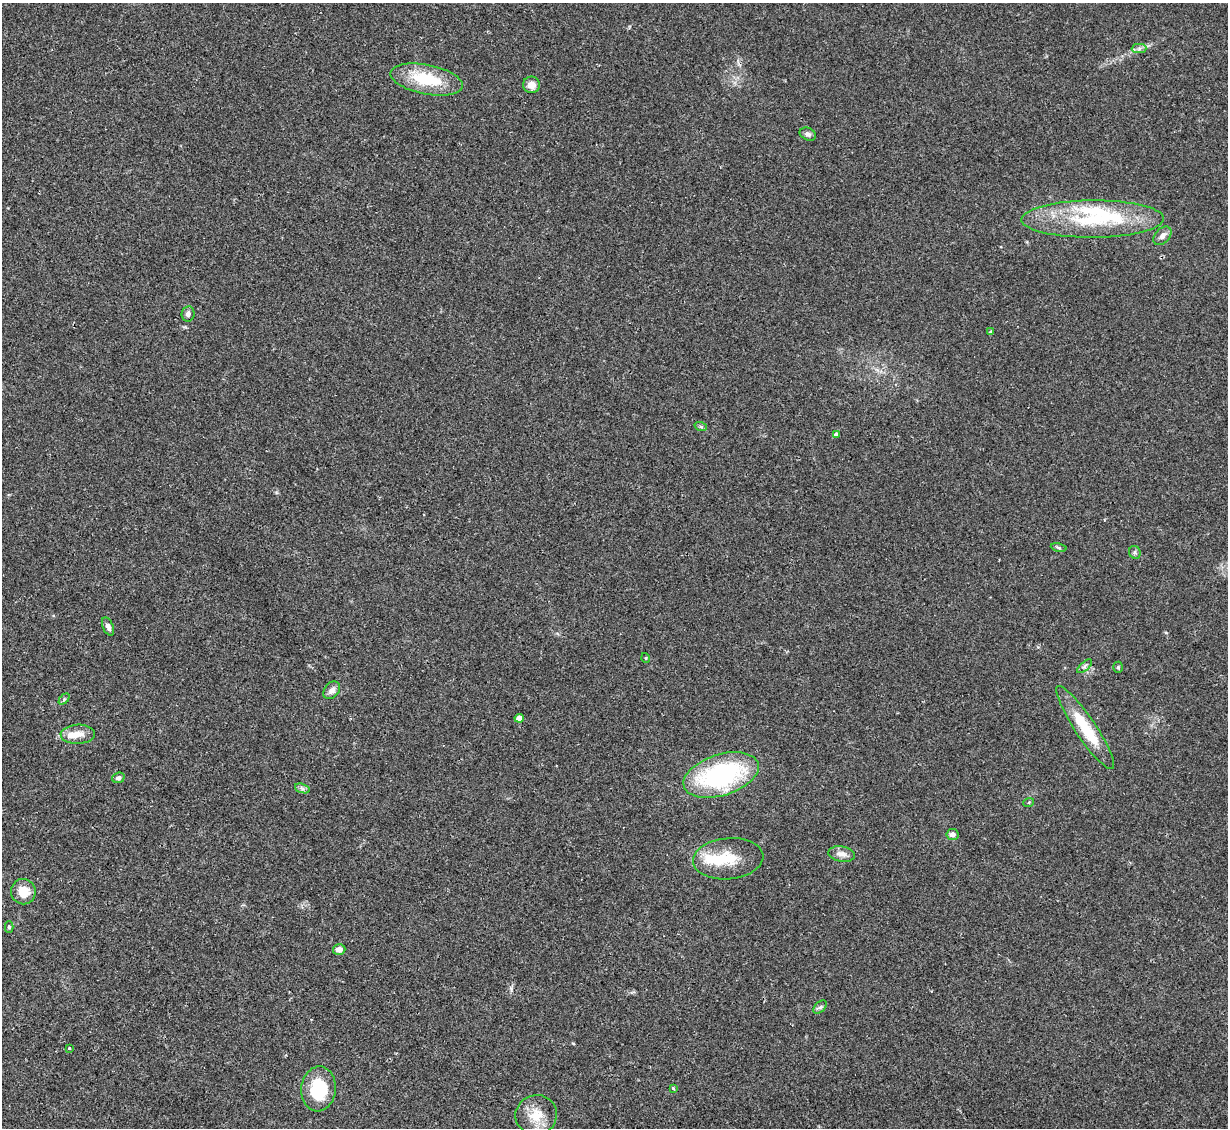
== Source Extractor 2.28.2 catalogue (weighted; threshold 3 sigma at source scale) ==
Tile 7 of 4 x 4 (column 3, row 2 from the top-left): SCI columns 2456-3681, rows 2502-3627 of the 4908 x 4890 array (HDU 1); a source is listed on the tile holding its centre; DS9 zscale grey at full resolution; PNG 1230 x 1130 px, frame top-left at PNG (2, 3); each listed source drawn as its Kron ellipse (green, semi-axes under 4 px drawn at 4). Shown black and unused: <1% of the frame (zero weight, under 2 of 3 exposures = <1% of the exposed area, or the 3 px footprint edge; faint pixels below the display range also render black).
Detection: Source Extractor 2.28.2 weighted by HDU 2 'WHT'; one run over the whole footprint, this tile lists its part. Background 0.0692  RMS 0.0091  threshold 0.0411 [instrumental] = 3 sigma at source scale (4.5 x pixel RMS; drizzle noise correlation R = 1.50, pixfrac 1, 0.05/0.05 arcsec/px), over >= 5 px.
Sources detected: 41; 3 inside a brighter object's white glare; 1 cosmic-ray / hot-pixel residue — neither listed nor drawn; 1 inside a brighter listed object's ellipse — not listed separately; the other 36 listed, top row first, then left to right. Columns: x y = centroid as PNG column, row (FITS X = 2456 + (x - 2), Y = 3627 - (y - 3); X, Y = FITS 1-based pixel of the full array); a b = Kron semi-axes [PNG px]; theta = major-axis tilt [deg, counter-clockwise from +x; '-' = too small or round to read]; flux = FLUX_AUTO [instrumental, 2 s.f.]
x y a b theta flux
1139 49 7 4 1 2.2
427 79 37 14 -11 43
532 85 8 8 - 7.8
808 134 8 6 -25 3.3
1093 219 71 18 0 75
1162 236 11 7 46 4.8
188 314 8 6 83 3
991 332 4 3 - 1.8
701 427 6 4 -19 1.3
836 434 4 4 - 2.3
1059 547 8 4 -10 1.5
1135 552 6 5 - 2
108 626 10 5 -66 4.1
646 658 5 3 - 0.72
1085 666 9 4 42 1.9
1118 667 5 4 - 1.5
332 690 10 7 51 4.8
64 699 6 4 45 1.4
519 718 4 4 - 7.9
1085 728 49 10 -56 38
78 734 17 9 2 9.9
721 775 39 20 18 140
118 778 6 5 - 2.6
302 788 7 4 -19 2.4
1029 802 5 3 - 1
952 835 6 5 - 4.8
842 854 13 7 -9 6
728 859 35 20 6 30
23 892 13 12 - 14
9 927 5 4 - 1.7
339 949 6 5 - 5.5
820 1007 8 5 44 2.1
69 1048 3 3 - 0.88
673 1088 3 3 - 1.8
319 1089 22 17 85 44
536 1115 21 20 - 20